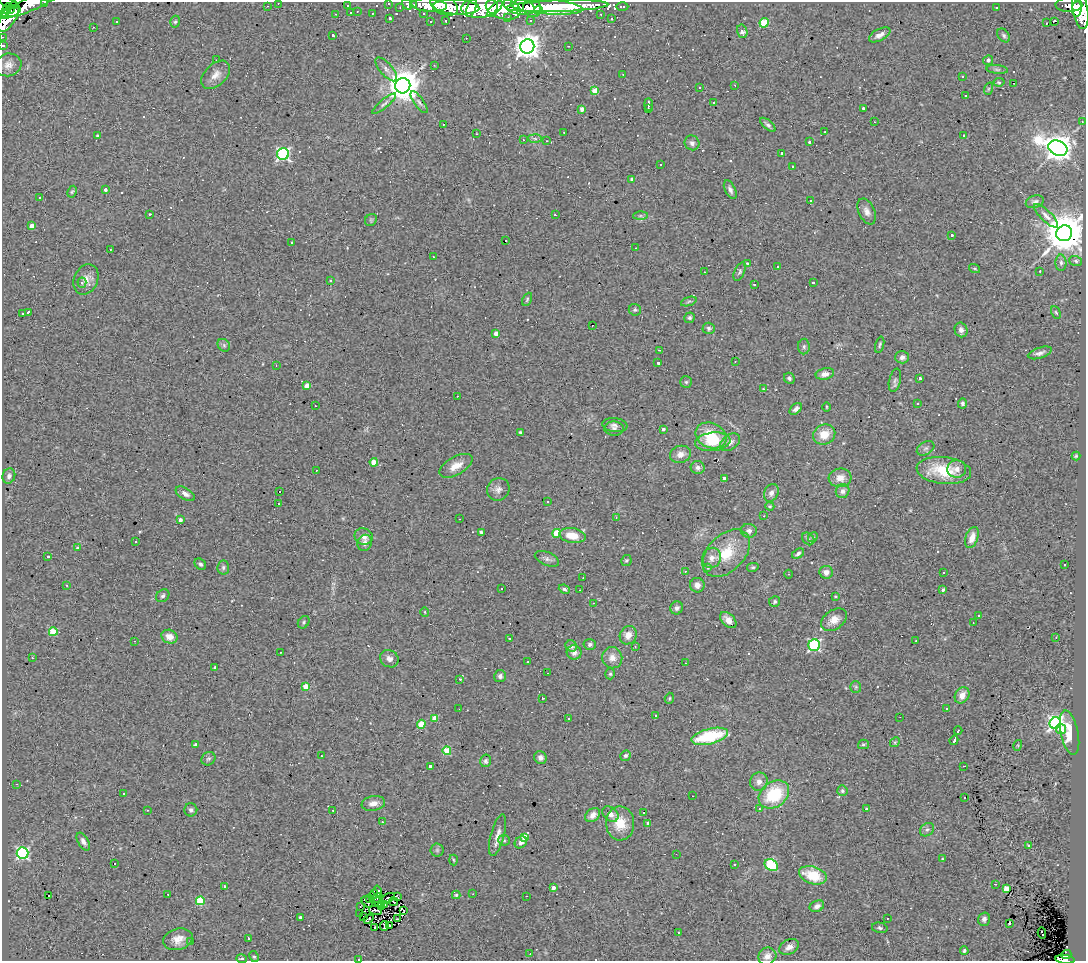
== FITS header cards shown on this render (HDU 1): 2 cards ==
NAXIS1  =                 1084
NAXIS2  =                  959

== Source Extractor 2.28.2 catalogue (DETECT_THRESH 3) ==
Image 1084 x 959 px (HDU 1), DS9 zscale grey, 1 PNG px = 1 image px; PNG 1088 x 963 px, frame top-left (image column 1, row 959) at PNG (2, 2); each listed source drawn as its Kron ellipse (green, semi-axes under 4 px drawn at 4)
Background 2.15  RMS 0.23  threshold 0.692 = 3 sigma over >= 5 px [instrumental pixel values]
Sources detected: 384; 1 with non-positive FLUX_AUTO (blend fragments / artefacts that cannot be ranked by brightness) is neither listed nor drawn; the other 383 listed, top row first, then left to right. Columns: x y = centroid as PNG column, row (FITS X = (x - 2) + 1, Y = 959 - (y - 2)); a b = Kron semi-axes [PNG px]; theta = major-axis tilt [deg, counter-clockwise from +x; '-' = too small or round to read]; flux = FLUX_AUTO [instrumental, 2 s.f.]
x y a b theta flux
8 2 11 4 -24 230
45 2 3 2 - 21
278 3 3 2 - 23
388 3 3 3 - 110
31 4 33 7 24 2200
407 4 6 4 -54 300
414 5 3 2 - 29
429 5 18 6 -4 3100
444 5 15 9 -23 3100
1069 5 13 7 -1 1600
267 6 3 2 - 18
348 6 2 2 - 12
519 6 16 7 -12 3500
557 6 51 6 2 11000
456 7 23 7 -3 6000
479 7 18 10 4 6700
547 7 36 7 -4 7500
622 7 6 3 0 63
997 7 3 2 - 14
400 8 3 2 - 14
471 8 9 4 67 1700
532 8 9 8 - 3000
11 9 4 3 - 1900
495 9 10 4 45 2800
503 9 18 10 -15 7100
1077 9 8 5 85 3800
6 10 7 3 65 1600
538 10 4 4 - 1100
1080 10 19 7 -81 6800
357 11 2 2 - 9.4
13 12 8 4 25 2900
351 12 3 2 - 12
372 13 3 2 - 18
336 14 3 2 - 9.5
423 14 3 3 - 34
601 14 3 2 - 29
9 17 17 7 60 5100
390 18 3 3 - 27
508 18 3 2 - 19
612 19 3 3 - 24
117 21 2 2 - 15
431 21 3 2 - 26
446 21 4 2 - 32
530 21 3 3 - 32
1054 21 3 3 - 180
175 22 6 4 73 26
764 23 5 4 - 660
1047 23 3 2 - 43
93 27 3 2 - 15
742 31 7 5 -75 68
333 35 3 2 - 16
880 35 12 6 27 90
1004 35 8 5 -52 35
2 37 2 2 - 43
466 38 2 2 - 11
3 46 3 3 - 95
527 46 7 7 - 18000
568 46 3 2 - 9.1
216 60 2 2 - 7.9
988 60 5 5 - 40
8 65 13 11 18 110
434 65 2 2 - 12
386 69 15 6 -50 81
997 69 11 4 -5 35
623 74 2 2 - 9
216 75 17 10 43 150
962 76 3 3 - 30
999 82 5 4 - 26
1014 83 2 2 - 14
735 85 4 3 - 13
403 86 7 7 - 37000
700 87 3 3 - 28
988 89 6 4 71 21
595 91 4 4 - 360
965 96 3 3 - 39
419 102 13 4 -55 50
714 103 3 2 - 20
384 104 15 4 40 53
648 104 6 2 -90 38
863 108 3 3 - 21
582 109 4 3 - 120
648 109 3 3 - 14
874 122 3 2 - 23
1082 122 3 2 - 14
443 124 3 2 - 20
768 125 9 4 -40 49
564 132 2 2 - 8
825 132 2 2 - 10
476 134 3 2 - 16
97 136 3 3 - 20
963 136 3 2 - 16
535 139 7 4 -2 34
523 140 3 3 - 18
547 141 2 2 - 11
809 142 3 3 - 30
692 143 7 7 - 62
1058 148 10 7 -23 21000
782 153 3 3 - 42
283 154 6 6 - 2900
660 164 2 2 - 12
793 166 3 3 - 31
632 179 3 3 - 24
106 190 3 3 - 97
730 190 10 5 -63 57
72 192 6 4 62 22
40 198 3 2 - 11
811 200 3 3 - 35
1035 202 9 6 18 52
867 211 14 8 -65 96
150 214 3 3 - 30
555 215 3 2 - 31
640 216 7 4 0 28
1046 216 16 5 -44 79
371 220 6 5 - 25
32 226 4 4 - 100
1064 233 8 7 - 65000
952 235 3 3 - 20
506 241 3 2 - 27
292 243 3 3 - 91
636 248 2 2 - 9.3
110 249 2 2 - 12
433 257 2 2 - 11
1076 261 6 5 - 32
747 263 3 3 - 15
1061 263 8 5 -89 44
778 267 3 2 - 19
975 268 6 3 -19 16
1040 271 2 2 - 11
704 272 2 2 - 8.5
740 272 10 5 66 35
86 279 16 12 65 150
330 280 3 3 - 46
813 282 3 3 - 20
82 283 5 4 - 29
754 284 3 3 - 26
527 299 7 4 64 25
689 301 8 3 19 25
635 310 6 6 - 33
28 312 3 3 - 26
1056 312 7 4 -62 20
22 314 3 2 - 18
690 318 5 5 - 34
592 325 2 2 - 12
709 328 6 5 - 34
961 330 7 6 - 68
496 334 4 4 - 97
224 345 7 5 -46 39
880 345 8 4 75 28
804 346 8 6 89 35
659 350 3 2 - 22
1040 353 12 5 18 59
902 357 7 6 - 65
735 362 2 2 - 8.3
658 363 3 3 - 32
276 366 3 2 - 8.8
825 374 9 5 11 110
789 378 6 5 - 39
920 378 3 3 - 39
895 380 12 5 77 49
686 382 6 5 - 30
307 386 4 4 - 250
763 389 4 4 - 15
457 396 3 2 - 24
918 403 3 3 - 57
962 403 5 4 - 37
315 406 2 2 - 12
827 407 5 3 - 14
796 409 7 4 44 53
615 425 12 7 -8 65
614 428 10 7 -2 54
663 429 3 3 - 37
520 432 3 3 - 19
824 434 11 9 24 230
711 435 16 12 -23 480
713 442 17 9 7 350
730 442 11 7 37 91
926 448 9 6 30 46
680 454 10 8 15 130
1076 456 4 4 - 20
374 462 4 4 - 290
456 466 18 9 30 190
698 467 7 6 - 62
957 469 9 8 - 99
316 470 2 2 - 11
944 471 27 13 -6 650
9 476 8 6 71 55
724 478 3 3 - 53
840 478 11 9 6 150
498 489 12 10 47 97
843 491 7 6 - 62
279 492 3 3 - 230
771 493 9 7 65 79
185 494 11 5 -31 76
548 501 3 3 - 26
278 503 3 2 - 17
770 506 4 3 - 22
764 516 3 3 - 12
616 518 4 3 - 11
460 519 2 2 - 10
180 520 4 3 - 77
749 531 8 7 - 71
481 532 4 3 - 30
556 533 4 4 - 430
364 536 9 8 - 90
572 536 13 7 -9 240
813 537 5 4 - 19
972 537 11 6 70 170
808 539 7 5 -45 34
136 542 3 2 - 25
365 543 8 7 - 91
77 548 3 3 - 21
726 553 28 18 45 560
798 554 7 4 32 40
48 556 3 3 - 27
712 558 10 9 - 110
547 559 13 6 -21 57
626 560 5 5 - 24
200 564 6 5 - 41
1065 564 3 2 - 19
223 567 7 6 - 36
753 567 6 4 12 24
708 568 4 4 - 16
685 571 3 2 - 14
826 572 7 6 - 96
943 572 3 2 - 24
788 574 4 3 - 13
583 578 2 2 - 11
66 585 3 3 - 15
697 585 7 7 - 100
502 589 3 2 - 24
564 589 6 4 -23 33
580 590 2 2 - 8.8
943 590 4 3 - 34
163 596 7 6 - 42
835 596 4 3 - 13
775 602 6 5 - 32
593 603 3 2 - 88
677 608 6 6 - 60
425 612 5 3 - 12
978 615 3 3 - 98
728 620 10 6 -43 91
834 620 14 9 34 170
304 622 7 5 53 26
973 623 2 2 - 15
53 632 4 4 - 580
628 635 9 8 - 140
169 637 8 6 -21 140
1056 637 3 3 - 7.5
509 638 2 2 - 10
134 641 2 2 - 10
916 641 2 2 - 14
590 644 6 5 - 47
814 645 6 5 - 2300
571 646 6 5 - 72
635 646 3 3 - 16
280 652 2 2 - 10
574 652 7 7 - 75
32 658 3 3 - 17
612 658 11 10 - 130
389 659 10 8 -33 75
528 662 3 2 - 11
685 663 3 2 - 10
215 667 3 3 - 34
548 673 2 2 - 9
610 674 5 4 - 25
500 676 6 6 - 56
460 679 3 3 - 19
306 686 4 4 - 280
856 687 6 5 - 27
962 695 9 7 58 120
542 698 3 2 - 27
669 698 6 4 70 20
459 709 2 2 - 6.9
946 709 2 2 - 14
655 715 3 3 - 69
900 717 2 2 - 6.9
435 718 4 4 - 290
568 719 3 2 - 24
1055 723 6 5 - 4600
421 724 4 4 - 430
1061 729 5 5 - 150
958 731 4 3 - 21
1070 733 22 8 -78 380
710 736 19 7 14 940
954 740 5 3 - 120
895 742 5 4 - 20
863 744 5 4 - 26
195 745 4 3 - 31
1018 745 5 3 - 16
447 751 4 4 - 440
321 756 2 2 - 9.4
626 756 5 5 - 31
540 758 6 6 - 71
208 759 7 6 - 33
486 761 6 5 - 42
430 766 4 3 - 46
963 766 3 2 - 15
759 782 9 8 - 99
16 784 2 2 - 8.8
842 791 5 5 - 32
123 793 3 3 - 58
774 795 16 12 36 820
692 796 2 2 - 8
964 798 3 2 - 35
373 803 12 7 9 110
759 809 4 3 - 23
866 809 4 3 - 21
147 810 2 2 - 12
191 810 6 6 - 43
333 810 3 2 - 21
644 813 3 3 - 140
610 814 9 6 -42 99
593 815 8 6 40 100
382 822 3 3 - 18
620 823 17 14 -89 340
648 823 3 3 - 58
927 830 8 6 39 43
498 835 21 7 75 130
524 837 4 4 - 250
504 840 6 5 - 27
83 841 10 5 -60 68
521 842 7 5 40 66
1029 845 4 3 - 24
437 850 6 6 - 30
22 853 6 5 - 2700
676 854 2 2 - 7.8
942 859 3 2 - 12
454 860 5 3 - 16
114 863 3 3 - 90
734 864 3 3 - 24
771 865 7 5 -30 1200
813 875 14 8 -18 470
995 884 2 2 - 13
225 887 3 3 - 40
553 888 4 3 - 65
1006 889 4 4 - 250
378 891 5 3 - 32
168 894 3 2 - 17
374 894 5 4 - 6.9
473 894 2 2 - 10
456 895 4 4 - 22
49 896 2 2 - 17
526 896 3 2 - 30
397 897 4 2 - 9.9
369 898 4 2 - 14
376 898 6 2 28 11
387 898 8 3 27 27
200 901 4 4 - 810
367 902 7 2 -44 11
378 902 5 2 - 8.4
394 902 4 2 - 13
385 905 2 2 - 13
360 906 3 2 - 11
817 906 7 5 24 64
381 907 3 2 - 19
375 910 6 2 -12 12
404 911 3 3 - 22
360 914 2 2 - 4
300 917 3 3 - 37
363 917 3 2 - 7.5
887 918 2 2 - 10
369 919 5 2 - 21
397 919 3 2 - 14
984 919 7 6 - 53
1009 923 4 3 - 35
389 925 3 2 - 24
384 926 5 2 - 20
375 928 3 2 - 14
880 928 8 5 -13 35
678 932 3 2 - 110
1042 933 5 2 - 37
248 938 3 3 - 31
178 939 15 10 16 170
191 941 3 2 - 30
789 947 10 7 27 93
964 951 4 4 - 33
530 954 3 2 - 18
1066 955 5 3 - 500
254 956 6 4 -60 23
767 956 9 8 - 110
242 959 5 4 - 34
359 959 3 2 - 46
1065 959 9 4 -4 1700
At the frame edge (FLAGS 8, measured only in part): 11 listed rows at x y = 8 2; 45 2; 278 3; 388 3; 31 4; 407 4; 2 37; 3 46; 242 959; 359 959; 1065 959
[1 non-positive-flux detection neither listed nor drawn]